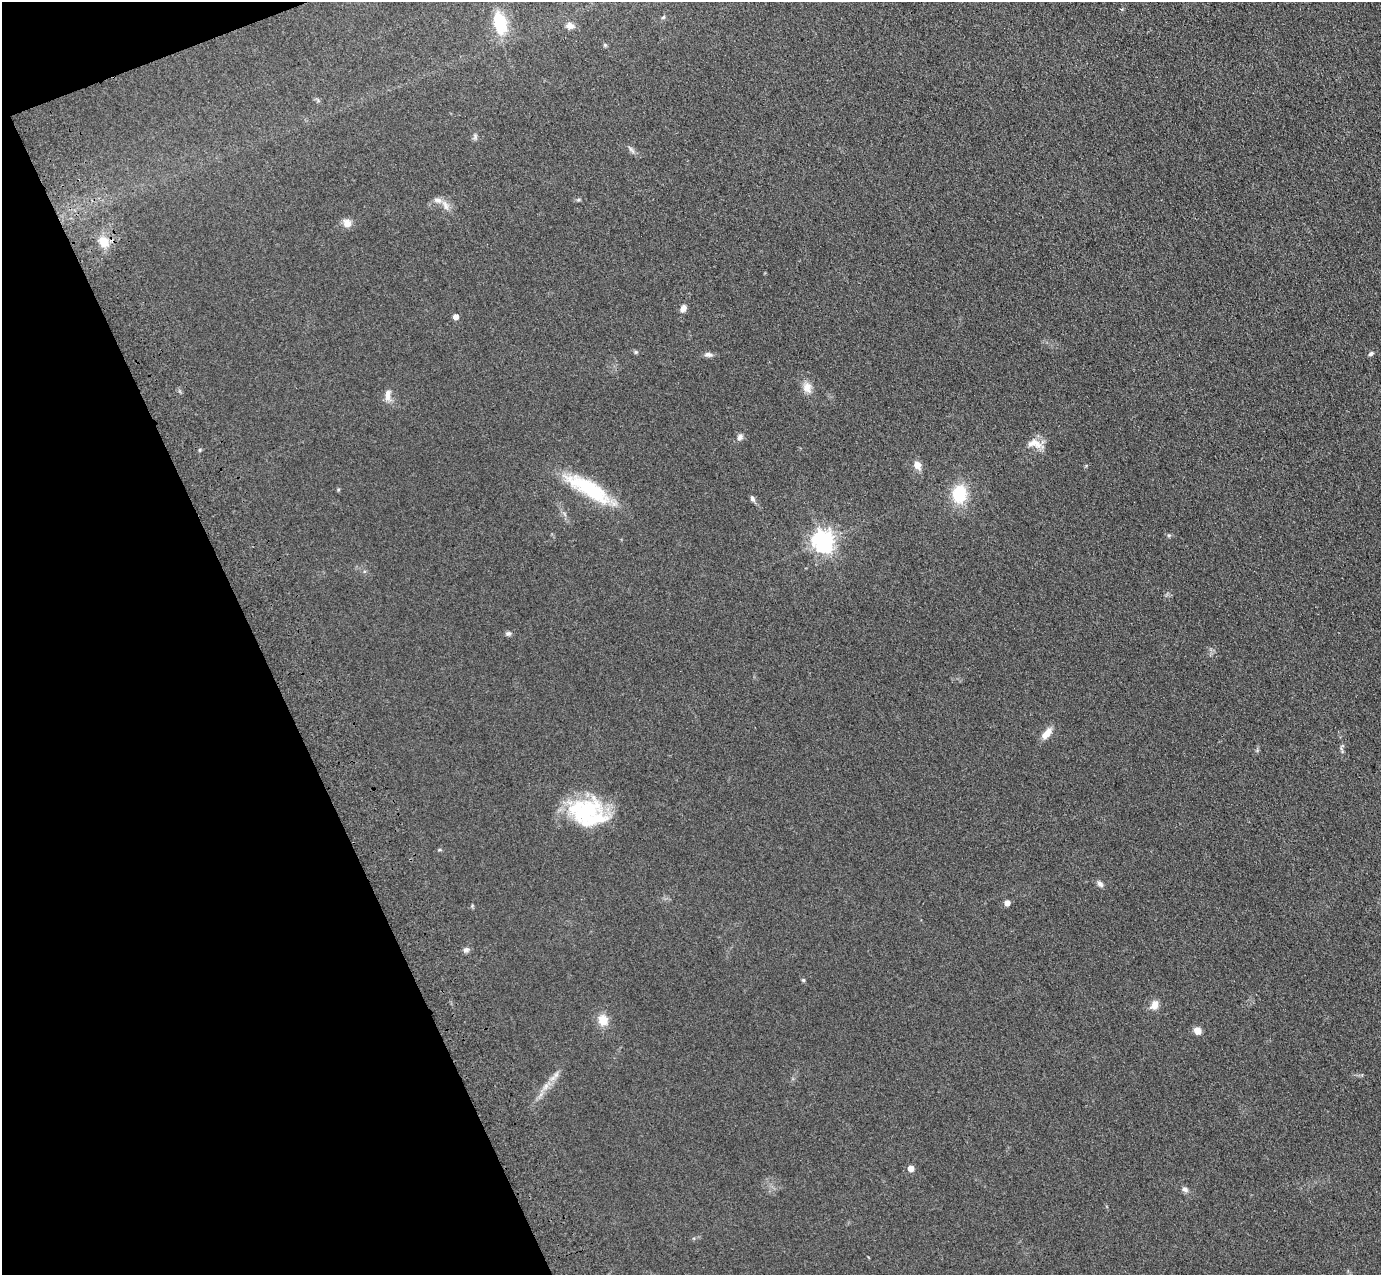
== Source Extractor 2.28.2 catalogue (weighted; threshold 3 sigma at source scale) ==
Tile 5 of 4 x 4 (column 1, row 2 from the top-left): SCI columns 113-1491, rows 2760-4032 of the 5741 x 5645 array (HDU 1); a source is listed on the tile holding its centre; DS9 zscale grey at full resolution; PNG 1383 x 1277 px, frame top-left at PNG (2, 2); no overlay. Shown black and unused: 20% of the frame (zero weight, under 3 of 4 exposures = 6% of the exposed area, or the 3 px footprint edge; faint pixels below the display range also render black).
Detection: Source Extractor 2.28.2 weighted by HDU 2 'WHT'; one run over the whole footprint, this tile lists its part. Background 0.119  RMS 0.0088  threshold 0.0394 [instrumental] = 3 sigma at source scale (4.5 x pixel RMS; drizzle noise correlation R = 1.50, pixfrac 1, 0.05/0.05 arcsec/px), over >= 5 px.
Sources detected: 44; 3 inside a brighter listed object's ellipse — not listed separately; the other 41 listed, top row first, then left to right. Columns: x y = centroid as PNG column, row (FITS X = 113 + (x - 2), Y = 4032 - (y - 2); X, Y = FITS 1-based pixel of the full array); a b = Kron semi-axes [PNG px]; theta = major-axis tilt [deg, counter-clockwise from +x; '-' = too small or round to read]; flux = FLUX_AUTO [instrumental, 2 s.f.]
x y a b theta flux
663 17 6 5 - 1.1
500 22 31 16 -75 32
570 26 12 8 -6 4.6
605 45 6 4 -46 1.1
475 137 8 6 -83 2.1
631 150 12 5 -50 2.6
578 200 6 4 19 1.2
446 206 14 7 -68 5
347 223 11 9 -48 6.2
103 242 15 12 -52 14
683 308 9 6 64 4.2
455 316 5 4 - 5.8
636 352 5 5 - 1.2
708 354 11 6 -5 3.4
1371 354 7 5 38 1.8
807 387 15 11 -71 7.6
388 395 16 7 85 5.9
740 437 9 7 50 3.2
1034 444 22 12 -8 10
200 450 5 3 - 0.99
917 465 11 8 -63 6.3
589 489 60 17 -30 60
959 494 19 14 86 34
752 499 8 6 -59 2.2
1169 535 6 4 18 1.2
823 541 8 7 - 580
508 633 7 6 - 2.1
1047 733 16 8 52 8.1
1342 750 11 3 -75 1.6
586 811 52 26 34 60
1100 884 8 6 -52 3.2
1007 903 5 5 - 6.3
466 950 9 7 14 2.6
803 980 4 4 - 1.2
1154 1005 13 9 55 6.4
603 1020 11 10 - 13
1197 1031 8 7 - 6.9
556 1075 8 6 45 3.2
546 1086 11 6 49 5.1
911 1168 5 5 - 8
1185 1189 9 6 -26 2.9
Overlapping masked pixels (flux is a lower limit): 1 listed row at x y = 103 242